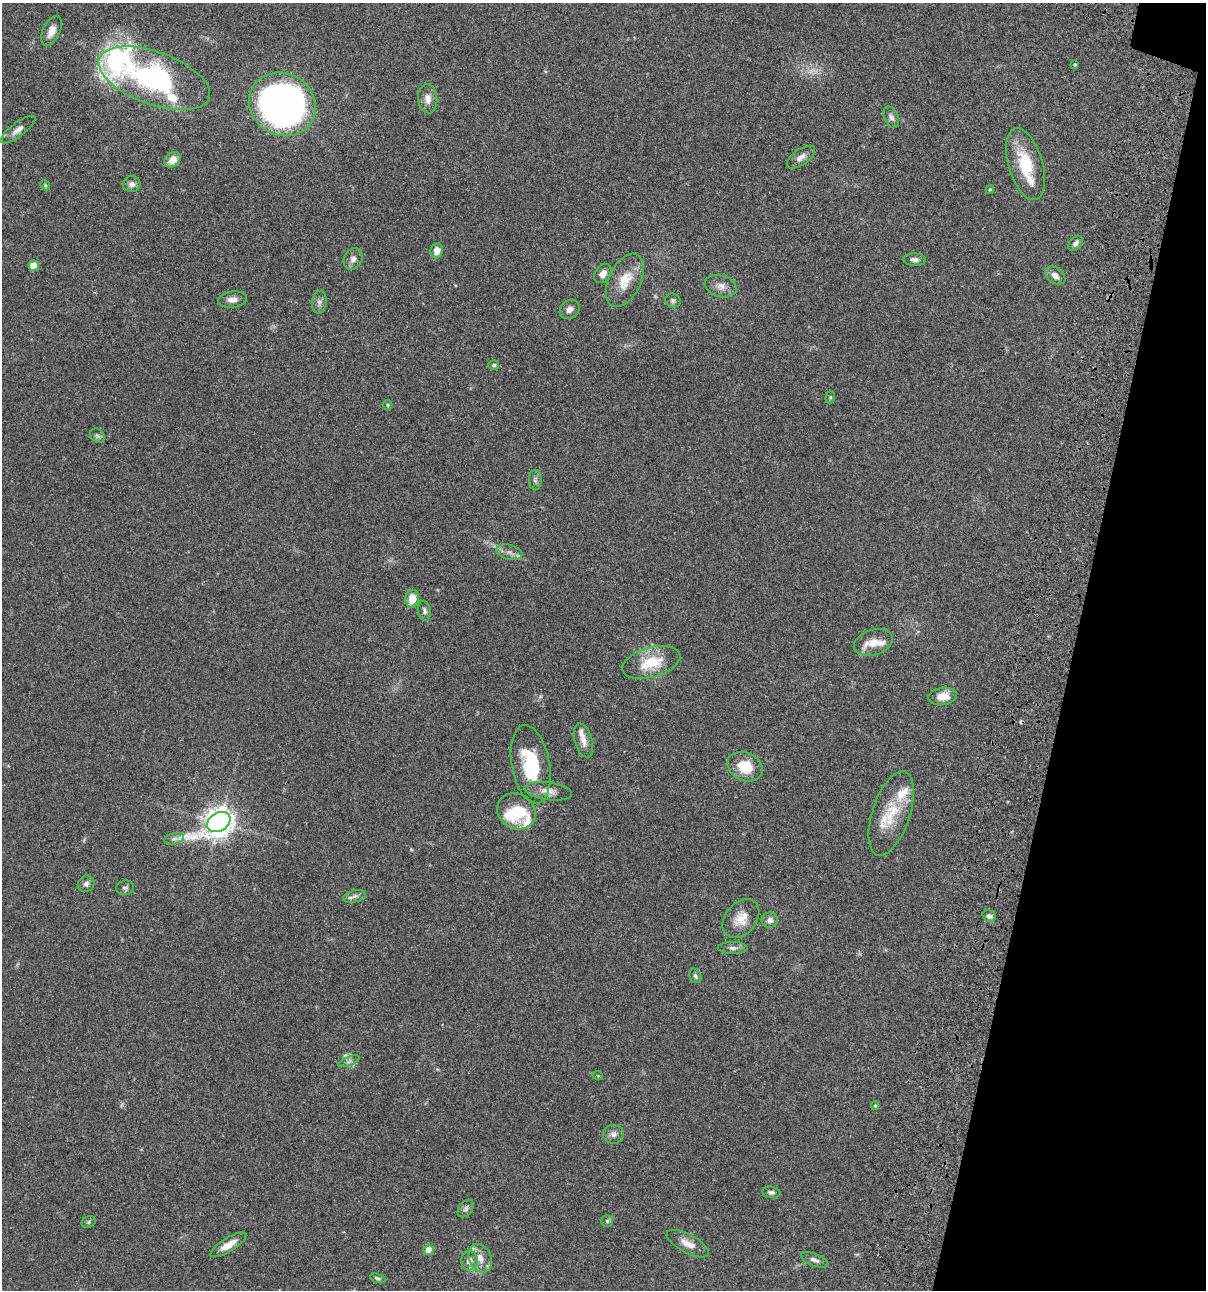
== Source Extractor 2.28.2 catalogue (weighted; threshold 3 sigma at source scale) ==
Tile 8 of 4 x 4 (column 4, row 2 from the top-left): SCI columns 3845-5048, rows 2698-3985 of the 5407 x 5392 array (HDU 1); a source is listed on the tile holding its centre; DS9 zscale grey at full resolution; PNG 1208 x 1292 px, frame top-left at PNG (2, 3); each listed source drawn as its Kron ellipse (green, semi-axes under 4 px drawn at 4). Shown black and unused: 11% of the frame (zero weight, under 3 of 4 exposures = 9% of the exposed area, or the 3 px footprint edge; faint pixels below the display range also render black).
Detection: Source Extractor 2.28.2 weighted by HDU 2 'WHT'; one run over the whole footprint, this tile lists its part. Background 0.0474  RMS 0.0055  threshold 0.0247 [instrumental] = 3 sigma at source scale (4.5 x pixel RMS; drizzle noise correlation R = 1.50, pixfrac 1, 0.05/0.05 arcsec/px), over >= 5 px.
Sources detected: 79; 2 too faint to see at this stretch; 1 inside a brighter object's white glare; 1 cosmic-ray / hot-pixel residue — neither listed nor drawn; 7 inside a brighter listed object's ellipse — not listed separately; the other 68 listed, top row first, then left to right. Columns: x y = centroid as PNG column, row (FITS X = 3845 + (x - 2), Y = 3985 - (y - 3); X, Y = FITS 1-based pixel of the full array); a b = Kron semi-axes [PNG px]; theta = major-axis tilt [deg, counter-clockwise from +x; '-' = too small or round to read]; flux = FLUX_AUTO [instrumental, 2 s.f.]
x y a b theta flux
51 31 16 8 65 4.4
1075 65 4 3 - 0.62
154 78 58 26 -20 90
428 99 14 9 -86 4.3
282 104 34 31 -34 270
891 117 11 7 -65 2.1
18 130 21 7 37 3.4
801 157 16 7 35 2.9
173 160 9 7 40 4.6
1026 164 37 17 -73 21
132 184 9 8 - 2.2
45 185 5 4 - 0.64
990 189 4 3 - 0.76
1075 243 9 6 49 2
437 251 7 6 - 4.3
353 259 11 9 61 2.8
915 260 11 6 -2 2
34 265 5 5 - 8
603 274 10 8 51 3.3
1055 276 11 8 -38 3
625 280 28 16 65 11
721 286 16 10 -16 4
233 300 14 8 7 3.3
673 300 8 7 - 1.3
319 302 11 7 82 2.1
570 309 11 8 40 2.7
494 365 5 5 - 0.89
830 397 6 4 71 0.77
388 405 5 4 - 0.66
97 436 8 6 -44 1.4
535 480 10 6 89 1.6
509 552 13 7 -13 2.9
412 599 9 6 80 7.7
424 611 10 6 -80 1.6
873 643 20 12 17 7.4
651 662 30 15 16 17
943 696 14 8 8 6.7
584 740 17 9 -75 4
531 764 40 19 -80 32
745 767 18 14 -24 13
548 791 24 8 -8 5
516 811 20 17 -32 17
891 814 44 19 72 19
219 822 12 9 32 650
174 839 10 5 13 1.7
86 884 9 7 41 1.9
125 888 9 7 15 1.4
354 896 11 6 15 2
989 916 7 5 -18 1.8
741 918 22 15 49 8.2
770 920 8 7 - 2.5
733 948 15 6 -1 2
695 976 7 5 -62 1.1
349 1061 11 4 22 1.6
598 1076 5 3 - 0.41
875 1106 4 3 - 0.62
613 1134 10 9 - 2.5
771 1192 9 5 -7 1.5
466 1209 10 6 52 1.5
607 1221 6 6 - 0.96
89 1222 7 5 23 0.95
688 1244 23 9 -28 5.3
228 1245 20 7 32 5.8
428 1250 5 5 - 8.1
480 1258 15 10 -65 5.7
814 1260 14 6 -21 2.3
469 1261 9 8 - 3.6
378 1278 8 4 -20 0.97